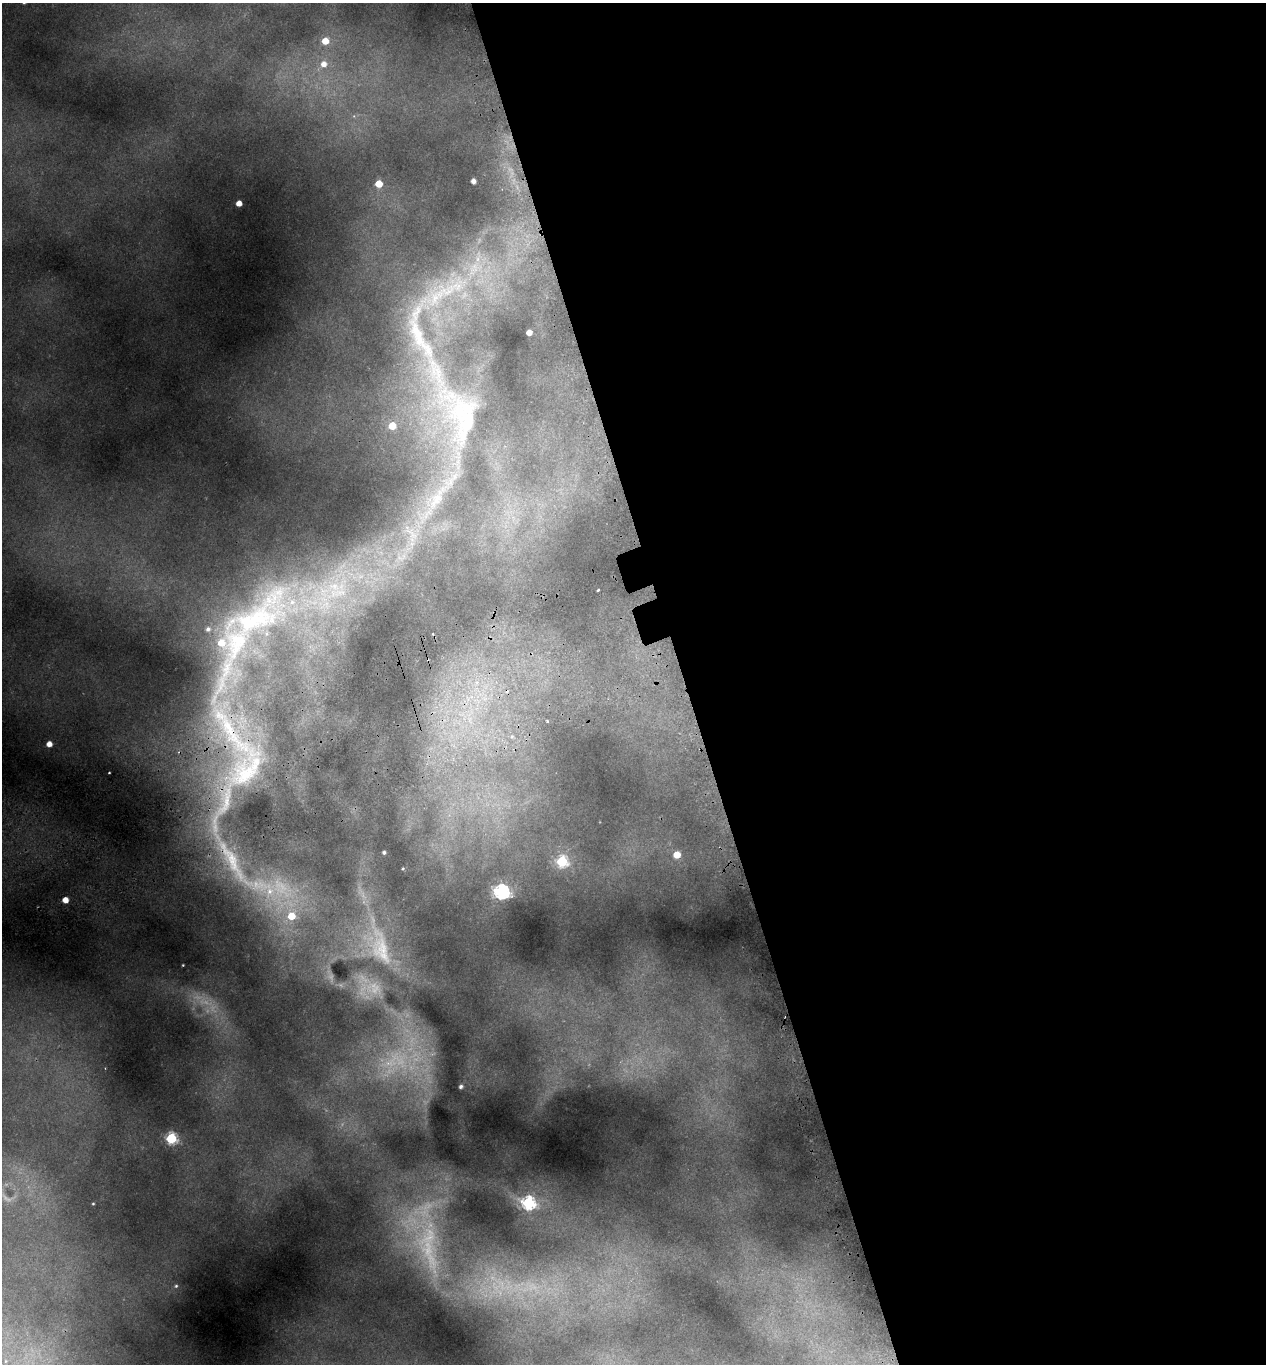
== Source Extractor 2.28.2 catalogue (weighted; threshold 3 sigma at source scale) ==
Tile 8 of 4 x 4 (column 4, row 2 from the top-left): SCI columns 3922-5185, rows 2787-4148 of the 5365 x 5569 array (HDU 1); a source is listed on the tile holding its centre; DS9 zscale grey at full resolution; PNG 1268 x 1366 px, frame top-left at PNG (2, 3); no overlay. Shown black and unused: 46% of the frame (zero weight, under 2 of 3 exposures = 4% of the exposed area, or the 3 px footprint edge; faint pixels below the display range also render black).
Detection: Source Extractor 2.28.2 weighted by HDU 2 'WHT'; one run over the whole footprint, this tile lists its part. Background 0.191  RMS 0.0093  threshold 0.0417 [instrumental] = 3 sigma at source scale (4.5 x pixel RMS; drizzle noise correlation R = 1.50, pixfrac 1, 0.0396/0.0396 arcsec/px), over >= 5 px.
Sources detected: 53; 7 too faint to see at this stretch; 3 cosmic-ray / hot-pixel residue — not listed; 6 inside a brighter listed object's ellipse — not listed separately; the other 37 listed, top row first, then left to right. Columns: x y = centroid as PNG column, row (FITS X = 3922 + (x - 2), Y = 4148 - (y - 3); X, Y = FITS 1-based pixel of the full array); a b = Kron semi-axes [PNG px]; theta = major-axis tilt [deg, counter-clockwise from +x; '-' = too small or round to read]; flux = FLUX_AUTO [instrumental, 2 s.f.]
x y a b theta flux
325 41 6 6 - 12
324 64 8 8 - 7.3
473 181 4 4 - 4.3
379 184 5 5 - 17
239 203 4 4 - 7.5
443 293 104 28 29 140
529 332 4 4 - 6.2
459 412 107 59 -64 230
392 426 5 5 - 16
436 500 29 12 57 24
412 534 23 9 -47 14
598 590 3 2 - 1.4
256 619 152 65 36 400
547 721 3 2 - 0.76
233 734 154 29 -60 160
49 744 5 4 - 7.3
109 773 3 2 - 0.71
226 802 59 11 74 46
384 852 3 3 - 1.8
677 855 5 5 - 12
562 861 6 6 - 77
233 862 80 14 -61 56
403 868 4 3 - 0.79
270 891 14 11 -80 14
501 891 7 6 - 190
65 900 5 4 - 9.1
291 916 7 7 - 17
381 948 61 26 -74 70
183 965 3 2 - 0.58
391 1061 38 15 54 39
461 1087 4 3 - 1.7
171 1138 6 6 - 81
528 1203 7 6 - 130
93 1204 3 2 - 0.68
429 1252 69 23 -72 85
176 1286 5 4 - 1.1
5 1361 6 4 90 1.3
Overlapping masked pixels (flux is a lower limit): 4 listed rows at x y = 256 619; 233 734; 226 802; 233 862